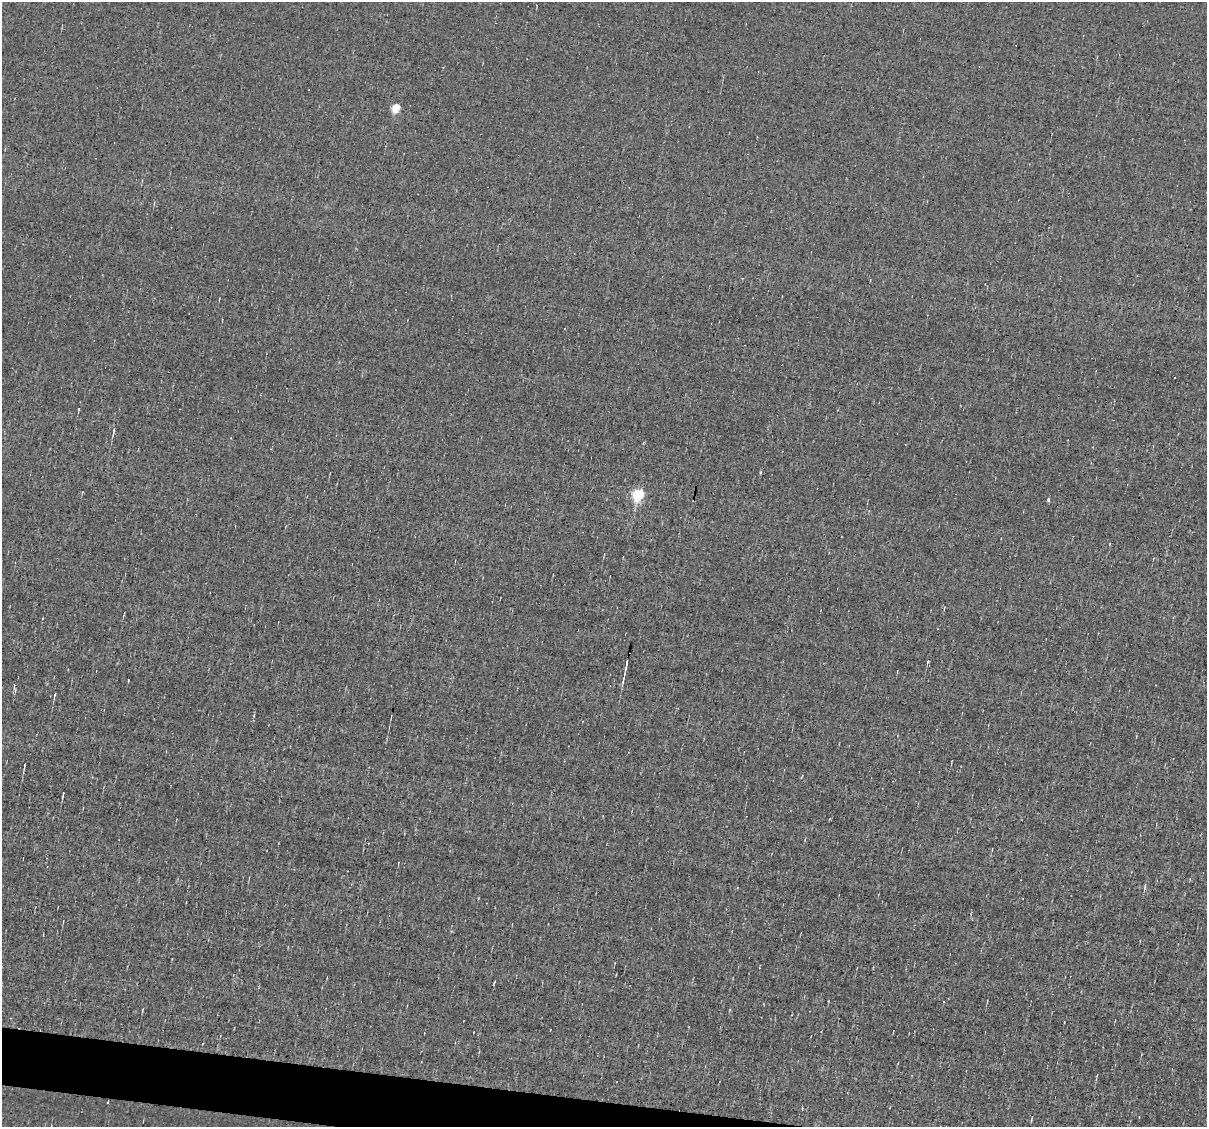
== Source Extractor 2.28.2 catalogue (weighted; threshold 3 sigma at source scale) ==
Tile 6 of 4 x 4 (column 2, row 2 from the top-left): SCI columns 1206-2410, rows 2481-3605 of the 4819 x 4845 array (HDU 1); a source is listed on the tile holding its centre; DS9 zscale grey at full resolution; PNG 1209 x 1129 px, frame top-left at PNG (2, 2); no overlay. Shown black and unused: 2% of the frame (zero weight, under 3 of 4 exposures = <1% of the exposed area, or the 3 px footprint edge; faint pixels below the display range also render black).
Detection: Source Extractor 2.28.2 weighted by HDU 2 'WHT'; one run over the whole footprint, this tile lists its part. Background -0.00432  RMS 0.056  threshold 0.254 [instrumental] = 3 sigma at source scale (4.5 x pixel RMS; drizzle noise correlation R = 1.50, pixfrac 1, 0.05/0.05 arcsec/px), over >= 5 px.
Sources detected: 24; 6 cosmic-ray / hot-pixel residue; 1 long thin detection or spike segment (spike, bleed or trail) — not listed; the other 17 listed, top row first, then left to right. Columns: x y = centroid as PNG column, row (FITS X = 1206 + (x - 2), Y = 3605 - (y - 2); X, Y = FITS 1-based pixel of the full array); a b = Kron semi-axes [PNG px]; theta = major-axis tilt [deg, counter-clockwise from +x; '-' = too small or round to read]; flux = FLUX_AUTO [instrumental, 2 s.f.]
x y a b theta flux
396 108 5 4 - 270
79 409 4 3 - 5.3
114 431 12 3 80 15
638 494 6 5 - 720
1049 500 4 4 - 11
1109 544 3 3 - 11
928 662 5 4 - 6.5
626 666 18 2 79 21
14 687 9 3 -77 9.4
55 695 7 3 74 8.2
952 761 5 2 - 4.1
24 766 8 2 83 9
63 795 6 2 74 8
1145 885 8 4 74 10
494 982 5 3 - 4.9
1097 1075 5 3 - 4.9
1032 1118 9 3 81 7.1
Isophote crosses this tile's border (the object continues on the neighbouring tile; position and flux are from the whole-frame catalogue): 1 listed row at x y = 1032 1118
Unlisted compact peaks at least as high as the median listed source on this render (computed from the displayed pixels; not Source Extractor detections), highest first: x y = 760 472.